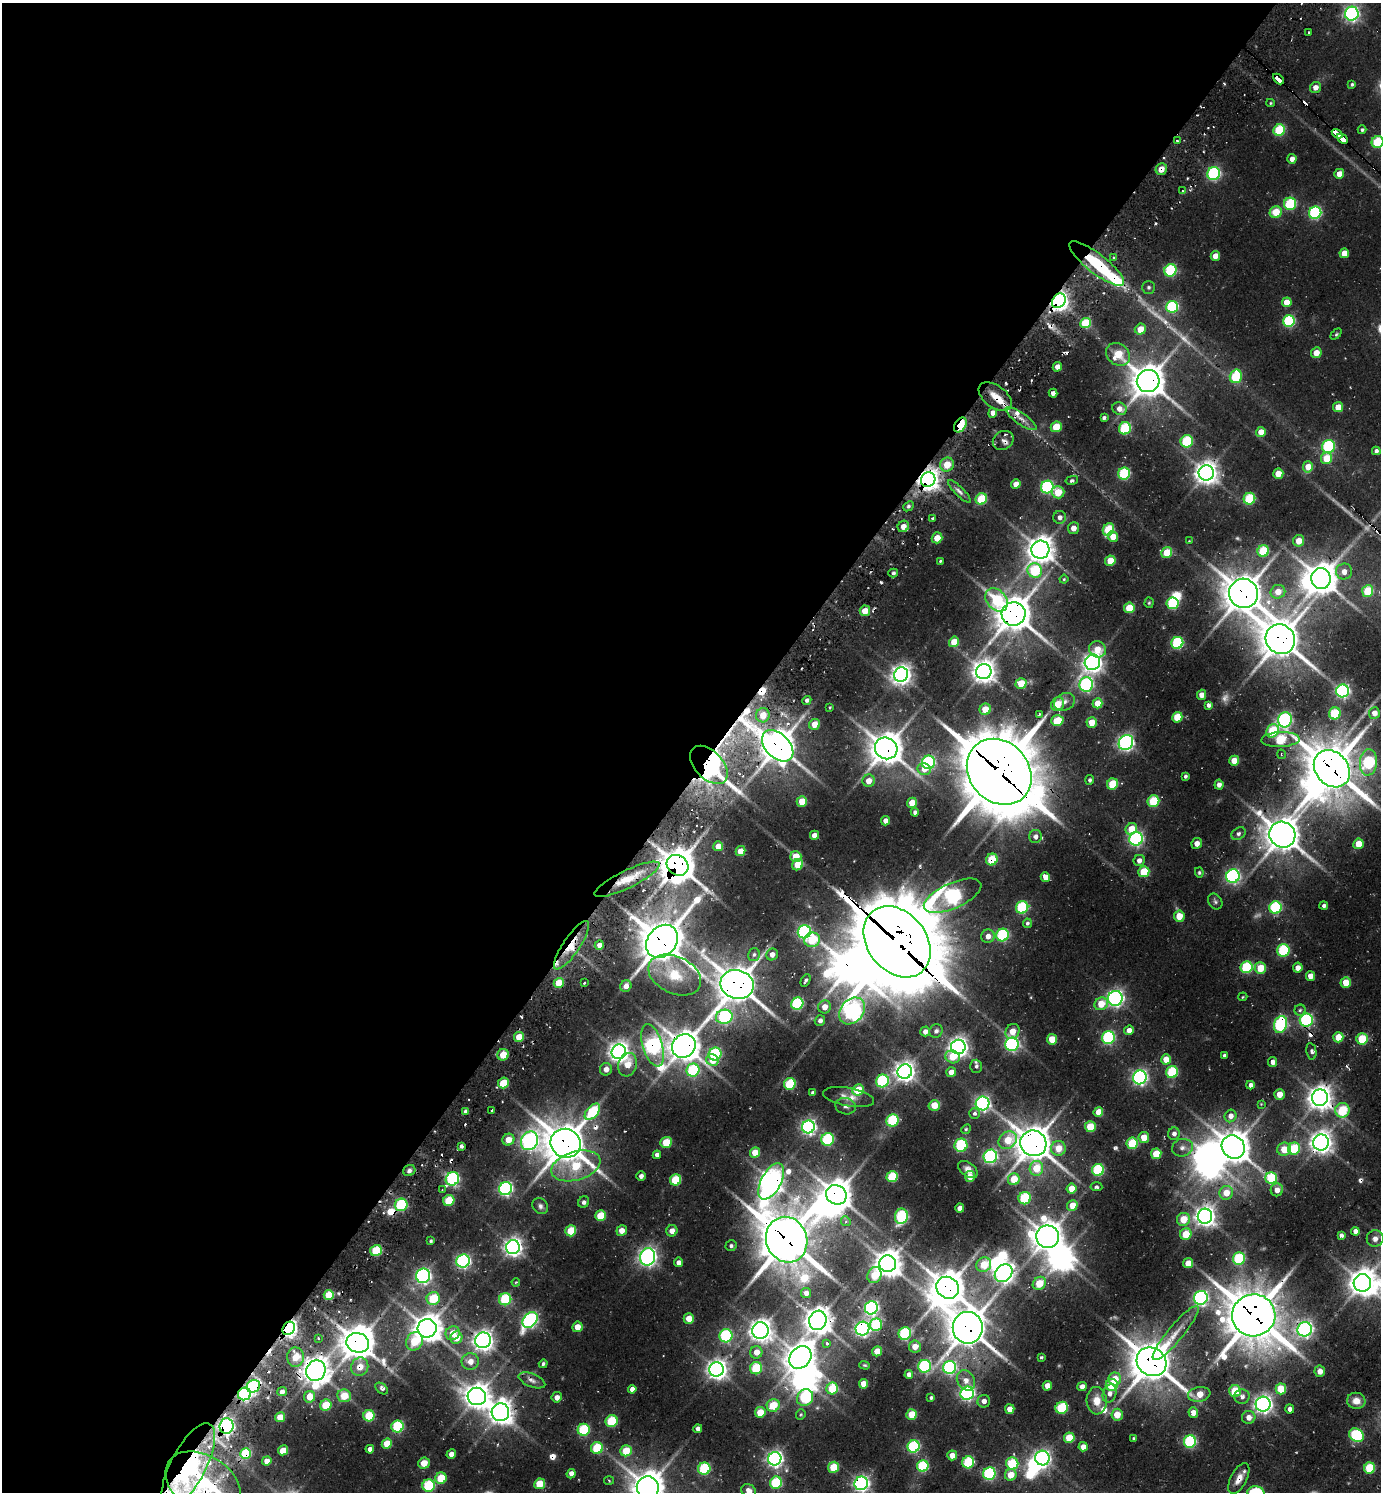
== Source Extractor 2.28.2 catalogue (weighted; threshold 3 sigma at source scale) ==
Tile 5 of 4 x 4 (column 1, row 2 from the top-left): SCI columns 297-1675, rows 3011-4500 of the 5997 x 5989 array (HDU 1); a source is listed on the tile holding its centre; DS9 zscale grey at full resolution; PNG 1383 x 1494 px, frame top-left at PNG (2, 3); each listed source drawn as its Kron ellipse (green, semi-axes under 4 px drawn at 4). Shown black and unused: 52% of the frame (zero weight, under 2 of 3 exposures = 3% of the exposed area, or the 3 px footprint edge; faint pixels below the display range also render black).
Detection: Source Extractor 2.28.2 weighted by HDU 2 'WHT'; one run over the whole footprint, this tile lists its part. Background 0.0985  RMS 0.0087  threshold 0.0393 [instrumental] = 3 sigma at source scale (4.5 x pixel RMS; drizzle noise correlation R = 1.50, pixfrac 1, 0.05/0.05 arcsec/px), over >= 5 px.
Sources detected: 519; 6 too faint to see at this stretch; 18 inside a brighter object's white glare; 13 cosmic-ray / hot-pixel residue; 1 long thin detection or spike segment (spike, bleed or trail) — neither listed nor drawn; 7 inside a brighter listed object's ellipse — not listed separately; the other 474 listed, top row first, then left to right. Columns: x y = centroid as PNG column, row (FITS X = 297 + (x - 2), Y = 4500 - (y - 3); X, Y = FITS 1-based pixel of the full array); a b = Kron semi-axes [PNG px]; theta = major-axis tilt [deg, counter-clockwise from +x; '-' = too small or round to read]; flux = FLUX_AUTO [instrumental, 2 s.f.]
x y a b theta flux
1352 14 7 6 - 210
1309 32 2 2 - 1
1278 79 6 3 -44 370
1352 84 4 3 - 1.7
1315 87 6 5 - 6.3
1271 103 4 4 - 1
1279 130 6 5 - 51
1362 130 4 4 - 1.8
1337 134 6 3 -36 230
1342 139 6 3 -42 310
1177 141 3 3 - 3.6
1378 142 6 6 - 47
1292 159 5 4 - 5
1161 169 6 5 - 8.2
1214 174 6 6 - 130
1339 174 5 4 - 8.6
1182 191 3 2 - 0.9
1290 204 6 6 - 63
1276 212 6 5 - 20
1315 213 6 6 - 110
1344 253 5 4 - 12
1215 256 5 4 - 7.6
1114 258 4 4 - 2.6
1097 264 34 9 -38 65
1170 270 6 6 - 79
1149 287 6 6 - 2.1
1059 301 8 6 51 470
1287 302 5 5 - 13
1172 307 6 6 - 86
1289 321 6 5 - 100
1085 323 5 5 - 44
1140 329 6 5 - 13
1336 334 6 4 45 1.4
1316 353 5 5 - 10
1118 354 12 10 -41 26
1057 367 5 4 - 6
1236 376 7 6 - 44
1148 381 11 11 - 1500
1053 393 4 4 - 3.6
995 397 19 11 -36 14
1338 407 5 5 - 14
1119 409 7 6 - 8.2
993 413 5 4 - 6.2
1104 418 4 4 - 1.7
1021 419 18 5 -35 6.4
960 425 8 5 58 62
1056 427 5 5 - 21
1125 428 6 6 - 64
1261 432 5 5 - 9.9
1003 440 11 9 30 5.1
1187 441 6 6 - 47
1329 447 7 6 - 80
1376 451 4 4 - 2.8
1326 458 6 5 - 22
947 465 7 6 - 16
1308 467 5 5 - 14
1206 473 7 7 - 720
1124 474 6 6 - 69
1278 474 5 5 - 13
928 480 7 7 - 660
1072 480 6 4 12 2.1
1016 484 5 4 - 7.7
1047 487 6 6 - 110
959 491 15 4 -45 3.9
1058 492 6 6 - 19
981 499 6 5 - 41
1249 499 6 5 - 52
908 506 6 4 41 2
1060 517 6 6 - 4.3
933 518 3 3 - 7.7
903 526 6 5 - 6.7
1073 528 6 5 - 6.5
1108 530 6 5 - 39
1113 537 5 5 - 11
937 538 5 5 - 12
1189 541 3 3 - 0.58
1299 541 5 5 - 13
1040 550 9 9 - 1000
1263 551 6 5 - 44
1167 553 5 5 - 23
940 561 3 3 - 1
1110 561 5 5 - 19
1035 570 7 7 - 52
1344 572 8 8 - 6.8
893 573 5 4 - 2
1064 579 4 4 - 0.97
1321 579 10 9 - 1400
1368 591 6 5 - 32
1278 592 7 6 - 13
1244 593 15 14 - 2000
997 600 13 9 -48 50
1149 603 5 4 - 1.1
1173 603 6 6 - 63
1129 608 5 5 - 21
865 611 5 5 - 13
1014 614 12 11 - 1900
1280 639 15 14 - 2100
954 642 5 5 - 16
1177 643 6 6 - 79
1097 649 9 8 - 13
1092 662 8 7 - 430
984 672 8 7 - 760
901 675 7 7 - 520
1021 683 5 5 - 18
1086 685 7 6 - 160
1343 691 6 6 - 180
1201 695 5 4 - 7.3
807 700 5 4 - 2.6
1065 702 11 8 25 4.5
1098 703 5 4 - 20
1057 704 7 6 - 14
1209 705 4 4 - 4
830 707 4 3 - 0.85
985 709 6 5 - 13
1335 713 6 6 - 41
1374 713 6 5 - 9.5
1039 714 3 2 - 0.93
763 715 7 6 - 14
1177 717 5 5 - 25
1285 720 7 7 - 170
1057 721 6 5 - 26
1092 722 5 5 - 15
815 724 6 5 - 13
1273 731 7 6 - 44
1280 740 19 7 2 51
1126 742 8 7 - 230
778 746 19 12 -45 1600
886 748 11 10 - 1500
1281 754 5 3 - 0.79
1234 761 5 5 - 16
928 762 7 6 - 120
1368 762 13 8 85 94
709 765 23 14 -46 540
924 769 6 6 - 7.6
1332 769 20 16 -49 3100
999 772 35 29 -48 6200
1185 776 4 3 - 1.8
1090 780 5 4 - 1.7
869 781 6 6 - 8.9
1113 784 6 5 - 29
1219 785 5 4 - 3.8
802 801 5 5 - 17
1153 801 6 5 - 42
912 803 5 5 - 14
915 812 4 4 - 2.8
886 821 5 4 - 4.4
1131 829 6 5 - 17
1238 834 8 5 37 2.6
814 835 5 4 - 6.6
1282 835 13 12 - 1800
1036 836 6 6 - 4.2
1136 839 7 6 - 170
1197 843 5 5 - 6.2
1358 844 5 5 - 14
718 846 5 5 - 8.6
741 851 5 4 - 12
796 857 5 5 - 15
992 860 6 5 - 31
1139 860 6 5 - 5.3
678 865 11 9 -36 1900
798 865 6 5 - 16
1144 872 5 5 - 31
1199 872 5 4 - 1.3
1233 876 7 6 - 180
1045 877 5 4 - 8.3
627 879 36 9 26 20
953 896 31 12 24 290
1215 902 8 6 -57 2.3
1324 906 4 4 - 2.6
1022 907 6 6 - 72
1275 908 6 6 - 81
1179 916 5 5 - 14
1027 923 5 4 - 1.8
804 932 7 6 - 150
1002 935 6 6 - 85
988 936 7 6 - 6.6
812 940 8 7 - 30
662 941 18 14 52 2400
897 942 39 29 -51 8000
572 945 29 8 56 19
599 945 5 4 - 5.2
1283 950 6 6 - 63
772 954 6 5 - 6.2
754 955 6 6 - 2.1
1247 967 6 6 - 66
1260 968 6 5 - 20
1298 968 5 5 - 6.1
675 975 28 18 -26 29
1310 976 5 4 - 7.6
805 980 7 4 62 2.3
1346 982 5 5 - 15
559 983 5 4 - 19
584 983 3 3 - 1.6
737 984 17 14 -18 2000
626 986 6 5 - 5.7
1243 997 5 3 - 0.84
1115 998 7 7 - 260
797 1004 6 6 - 93
1101 1004 7 6 - 17
825 1007 6 6 - 9.3
1300 1010 5 5 - 1.8
852 1011 15 11 48 300
724 1017 8 7 - 150
820 1020 5 5 - 3.5
1306 1020 6 6 - 110
1280 1024 9 6 72 110
1129 1030 5 4 - 6.8
925 1031 5 5 - 4.7
936 1031 7 6 - 3.4
1012 1031 8 6 55 11
519 1037 5 5 - 18
1338 1037 5 5 - 18
1108 1038 6 6 - 110
1052 1039 5 5 - 16
1362 1039 5 5 - 38
1012 1044 7 6 - 150
653 1045 22 10 -73 230
684 1046 12 11 - 1500
958 1047 7 7 - 450
1311 1051 8 5 -79 2.7
619 1052 7 7 - 580
715 1054 6 6 - 86
503 1055 6 5 - 16
1224 1055 3 3 - 1.7
953 1057 7 6 - 20
1166 1059 5 5 - 14
712 1060 6 5 - 15
1273 1062 5 4 - 6.2
627 1065 12 9 74 14
976 1066 6 5 - 2.3
606 1069 6 6 - 5.9
693 1070 6 6 - 71
905 1072 7 7 - 540
951 1072 5 5 - 8.7
1172 1072 6 6 - 55
1140 1077 7 6 - 220
882 1081 6 6 - 96
503 1083 5 5 - 21
790 1084 6 5 - 48
1250 1085 4 4 - 4.7
858 1090 6 5 - 25
813 1093 4 4 - 2.6
1279 1094 5 5 - 9.6
849 1097 26 9 -10 9.8
1320 1098 8 8 - 810
983 1103 7 7 - 220
1261 1104 4 4 - 0.72
934 1105 6 5 - 15
846 1106 10 8 -11 3.8
1342 1110 7 7 - 37
492 1111 3 3 - 4.9
466 1112 4 3 - 4.4
592 1112 10 5 48 62
1098 1112 5 4 - 18
975 1113 5 5 - 3.2
1231 1116 6 5 - 6.9
892 1120 6 6 - 62
808 1127 6 6 - 250
1090 1127 5 5 - 24
966 1129 5 4 - 1.2
1174 1134 6 6 - 4.4
1144 1137 5 5 - 14
828 1139 6 6 - 73
508 1140 6 5 - 12
1008 1140 10 8 42 23
529 1141 10 8 61 350
666 1142 5 5 - 25
1321 1142 8 8 - 630
565 1143 15 14 - 2200
1033 1143 13 12 - 1700
1132 1143 6 5 - 46
961 1145 7 6 - 63
461 1146 4 3 - 2.8
1233 1147 12 11 - 1700
1058 1148 7 7 - 15
1182 1148 10 8 14 5.5
1284 1149 7 6 - 16
1294 1149 6 6 - 43
755 1153 5 5 - 16
1156 1154 5 5 - 21
657 1155 4 4 - 3.2
990 1156 7 6 - 140
576 1166 25 14 16 47
1036 1168 7 6 - 24
968 1169 11 6 -36 5.2
409 1170 6 5 - 2.8
1098 1170 6 6 - 69
641 1176 5 4 - 3.2
892 1177 5 5 - 49
970 1177 5 5 - 8.2
1271 1178 6 6 - 49
452 1179 7 6 - 140
1014 1179 6 5 - 20
675 1180 6 5 - 39
771 1181 20 10 62 760
1096 1187 6 4 -5 2.2
505 1189 7 6 - 190
1072 1189 5 5 - 15
442 1190 3 3 - 0.8
1277 1190 6 6 - 7.4
1226 1193 7 6 - 14
836 1195 10 9 - 1300
1025 1198 6 6 - 54
449 1200 6 5 - 31
584 1202 6 5 - 2.6
401 1205 6 6 - 64
1072 1205 5 5 - 14
540 1206 8 7 - 3
960 1208 4 4 - 6.6
600 1216 5 5 - 25
901 1216 7 6 - 73
1205 1216 7 7 - 570
1183 1219 7 6 - 18
846 1221 5 4 - 1.9
571 1231 5 5 - 30
622 1231 5 5 - 7.7
672 1231 6 5 - 7.4
1355 1231 4 4 - 4.6
1186 1234 6 5 - 21
1341 1235 4 3 - 2.5
1048 1237 11 11 - 1200
1375 1238 8 8 - 5
787 1240 23 20 -69 3200
430 1241 4 3 - 1.3
731 1246 5 5 - 2.3
513 1247 7 7 - 450
376 1251 6 5 - 42
648 1257 9 7 75 360
1239 1259 6 6 - 63
463 1261 7 6 - 190
679 1262 5 4 - 4.5
1188 1263 5 5 - 12
888 1264 8 8 - 1100
984 1265 8 7 - 25
1004 1273 9 8 - 340
874 1275 8 7 - 20
423 1276 7 7 - 250
516 1282 4 3 - 0.79
1039 1283 7 6 - 21
1362 1283 9 8 - 1100
948 1288 12 10 -36 1600
806 1293 5 5 - 5.1
329 1295 5 5 - 30
433 1298 7 6 - 31
1201 1298 7 6 - 180
505 1299 6 6 - 61
871 1308 7 6 - 180
1254 1315 22 21 - 3300
689 1319 5 5 - 14
530 1320 9 6 50 210
818 1320 10 8 73 1100
876 1325 6 6 - 54
577 1327 5 5 - 9.5
289 1328 7 6 - 330
427 1328 9 9 - 1200
968 1328 16 15 - 1900
862 1329 7 6 - 230
1305 1329 7 7 - 240
760 1330 8 8 - 620
453 1333 7 6 - 12
905 1333 6 6 - 72
1176 1333 34 8 50 15
726 1336 6 6 - 86
318 1338 4 3 - 1.2
456 1338 6 6 - 14
483 1340 8 7 - 490
415 1341 9 8 - 25
358 1343 11 9 -13 1500
827 1343 3 3 - 2.8
915 1346 6 6 - 8.9
877 1351 5 5 - 14
756 1352 6 6 - 10
295 1357 10 8 89 17
800 1357 12 10 49 1100
1041 1357 3 3 - 1.2
470 1361 8 8 - 8.5
1152 1362 15 14 - 2200
543 1364 4 4 - 1.7
865 1365 5 4 - 0.96
925 1366 6 6 - 99
360 1367 9 8 - 11
756 1368 6 6 - 44
950 1368 6 6 - 140
717 1369 7 7 - 560
316 1371 10 9 - 1100
1320 1371 5 5 - 6.3
909 1375 4 4 - 5.2
1115 1379 6 6 - 12
532 1380 14 6 -22 4.8
966 1380 10 8 -57 7.6
863 1384 5 4 - 11
1112 1385 6 6 - 44
253 1386 7 6 - 88
1047 1386 5 4 - 9.2
1082 1386 5 4 - 5.4
382 1388 7 4 -37 2.9
632 1389 4 4 - 5.5
832 1389 6 5 - 31
1281 1389 5 5 - 24
1235 1391 6 6 - 27
282 1392 5 4 - 3.9
967 1393 7 6 - 200
1109 1393 9 6 69 5.3
244 1394 6 6 - 150
1199 1394 11 7 10 15
344 1396 7 6 - 18
477 1396 9 8 - 960
309 1397 6 5 - 13
557 1397 5 5 - 5.8
1242 1397 7 7 - 4.1
805 1398 9 7 49 60
931 1398 4 3 - 1.8
984 1401 6 6 - 4.7
1097 1401 14 10 -87 12
1356 1401 9 8 - 8.6
1263 1404 7 7 - 360
326 1405 6 5 - 21
773 1405 6 6 - 26
1062 1408 6 6 - 47
1010 1409 5 4 - 11
1290 1409 4 4 - 3.5
500 1412 9 8 - 810
760 1412 5 5 - 16
1193 1412 5 5 - 7.2
801 1415 5 4 - 1.2
912 1415 5 5 - 22
1117 1415 6 5 - 16
369 1416 5 5 - 36
280 1417 5 5 - 13
1249 1417 7 6 - 6.9
612 1421 6 6 - 41
226 1426 8 7 - 240
397 1426 6 6 - 77
698 1429 4 3 - 3.4
584 1430 6 6 - 59
1356 1435 8 6 -32 79
1069 1438 5 5 - 25
1134 1438 3 3 - 1.3
1190 1441 6 6 - 100
387 1444 5 5 - 21
914 1446 6 6 - 110
1083 1447 4 4 - 7.5
597 1448 6 6 - 39
370 1449 4 4 - 4.1
283 1450 5 5 - 11
626 1451 5 5 - 24
245 1453 5 5 - 54
451 1454 5 4 - 6.3
952 1455 5 5 - 8.9
1042 1458 7 7 - 260
775 1459 7 6 - 300
267 1461 5 4 - 6.7
968 1462 6 6 - 56
424 1463 6 5 - 12
1012 1463 6 6 - 46
188 1466 47 17 62 220
923 1466 6 5 - 64
833 1467 5 5 - 26
1369 1468 5 5 - 35
704 1469 6 6 - 65
571 1474 5 4 - 5.6
989 1474 6 6 - 100
1011 1475 6 5 - 15
441 1478 6 5 - 26
1239 1479 17 8 62 8.7
609 1480 5 3 - 0.92
776 1483 6 6 - 57
861 1483 7 6 - 260
203 1484 41 28 -33 160
540 1484 5 5 - 23
429 1486 6 6 - 66
648 1487 11 11 - 1500
749 1491 8 6 -35 5.2
1256 1492 8 6 -6 60
Overlapping masked pixels (flux is a lower limit): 55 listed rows (the first 20) at x y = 1278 79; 1337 134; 1342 139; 1177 141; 1161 169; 1097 264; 1059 301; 1148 381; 995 397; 960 425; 928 480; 1244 593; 1014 614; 1280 639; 778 746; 886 748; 709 765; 1332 769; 999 772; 992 860
Isophote crosses this tile's border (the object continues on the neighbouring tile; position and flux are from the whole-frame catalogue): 7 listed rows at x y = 1378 142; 188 1466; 861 1483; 203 1484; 648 1487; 749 1491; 1256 1492